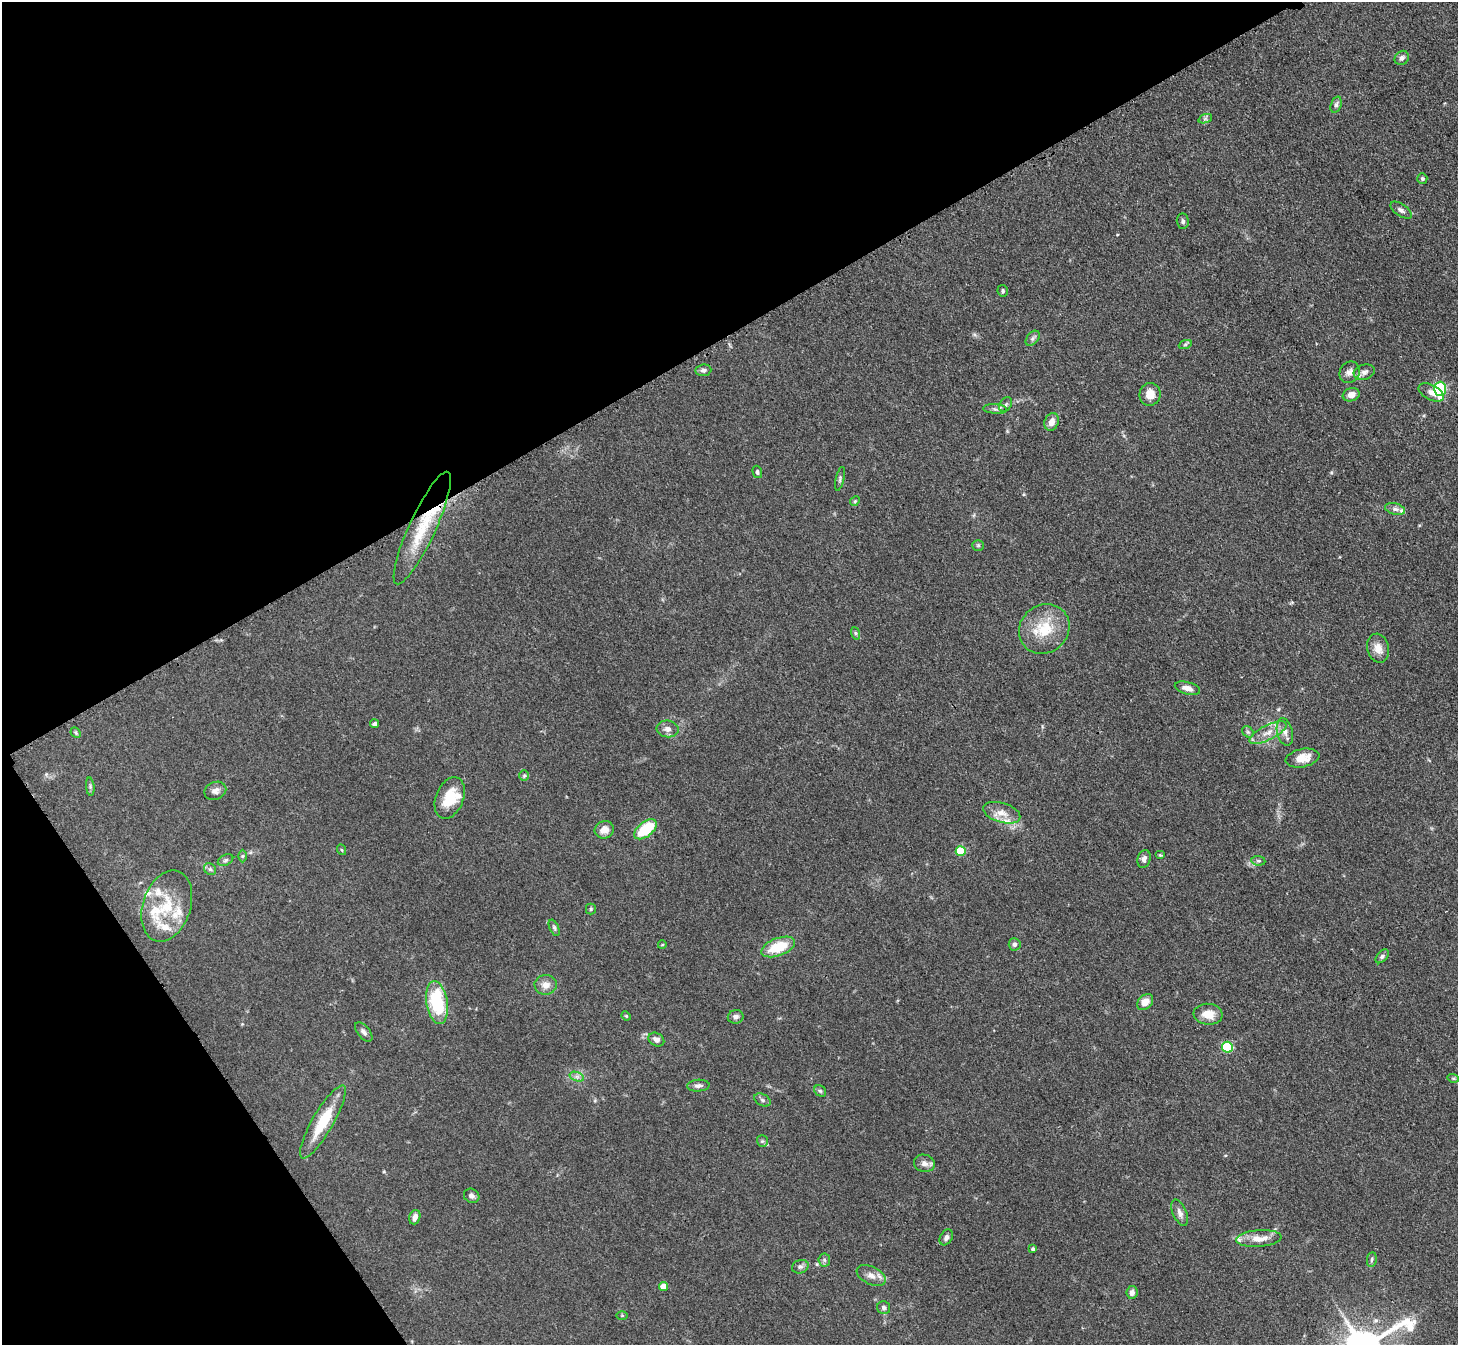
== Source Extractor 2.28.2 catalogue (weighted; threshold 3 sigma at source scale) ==
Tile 5 of 4 x 4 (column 1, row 2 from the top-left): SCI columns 17-1472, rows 2996-4338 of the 5857 x 5850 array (HDU 1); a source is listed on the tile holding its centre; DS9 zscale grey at full resolution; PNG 1460 x 1347 px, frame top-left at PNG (2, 2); each listed source drawn as its Kron ellipse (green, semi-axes under 4 px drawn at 4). Shown black and unused: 31% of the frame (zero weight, under 3 of 4 exposures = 2% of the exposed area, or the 3 px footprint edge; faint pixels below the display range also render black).
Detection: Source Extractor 2.28.2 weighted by HDU 2 'WHT'; one run over the whole footprint, this tile lists its part. Background 0.0589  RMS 0.0058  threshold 0.0261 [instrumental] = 3 sigma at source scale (4.5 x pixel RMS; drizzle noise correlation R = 1.50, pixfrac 1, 0.05/0.05 arcsec/px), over >= 5 px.
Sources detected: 101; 12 inside a brighter listed object's ellipse — not listed separately; the other 89 listed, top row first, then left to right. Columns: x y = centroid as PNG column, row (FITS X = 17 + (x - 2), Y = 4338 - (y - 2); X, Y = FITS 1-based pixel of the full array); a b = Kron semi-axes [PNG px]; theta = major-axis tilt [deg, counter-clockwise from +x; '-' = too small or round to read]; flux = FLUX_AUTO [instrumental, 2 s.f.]
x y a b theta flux
1402 58 8 6 46 2
1336 105 8 5 72 1.5
1205 119 7 4 18 1.1
1422 179 5 5 - 1.1
1401 210 12 6 -35 1.8
1183 221 7 6 - 1.5
1003 291 6 5 - 1
1033 338 9 5 49 1.6
1185 345 7 4 19 0.87
703 370 8 5 5 1.8
1350 372 11 9 58 3.4
1364 372 11 7 16 2.4
1440 389 7 6 - 55
1431 392 14 7 -27 4.1
1150 394 11 10 - 6.2
1351 395 8 6 18 4.4
1006 405 8 5 55 1.4
995 409 12 4 -4 1.7
1052 422 9 7 67 3.9
757 472 6 4 -74 1.2
840 479 12 4 77 1.4
855 501 5 4 - 0.72
1395 509 10 6 -15 2.2
422 528 62 13 65 26
978 545 5 5 - 0.89
1044 629 26 23 40 20
855 633 6 4 -71 0.83
1378 648 15 11 -76 5.8
1187 688 13 6 -15 3.8
374 724 4 4 - 1.1
668 729 11 8 -6 3.2
1248 732 6 5 - 0.98
1285 732 14 7 -77 3.4
76 733 6 4 -47 0.85
1268 733 20 7 27 6.6
1302 758 17 9 11 8.6
524 776 5 5 - 0.83
90 787 9 3 -85 1.1
215 791 11 8 22 2.8
450 798 22 13 68 15
1002 813 19 9 -17 6.2
645 829 13 7 38 23
604 830 9 8 - 5.2
342 850 5 3 - 0.54
961 851 5 5 - 23
1160 855 5 4 - 0.64
243 856 6 4 89 0.83
1144 859 9 6 75 2.2
225 860 8 5 27 1.3
1258 861 7 5 -7 1.1
210 869 6 5 - 1.2
167 906 37 24 72 25
591 909 5 5 - 0.85
554 928 8 4 -65 1.1
1015 944 6 6 - 1.8
662 945 4 2 - 0.45
778 947 18 9 20 18
1382 956 8 5 46 1.4
546 985 11 10 - 4.7
1145 1002 9 6 47 5.9
437 1003 22 10 -80 38
1208 1014 14 10 -6 7.9
626 1016 5 4 - 0.57
736 1017 8 6 12 2.4
364 1032 11 6 -50 2
656 1040 8 6 -28 2.9
1227 1047 5 5 - 44
577 1077 7 4 -19 1.8
1453 1078 6 3 -17 0.69
698 1086 11 6 4 2.3
820 1091 6 5 - 1
762 1100 8 5 -28 1.3
323 1122 42 10 60 22
762 1141 6 5 - 1
924 1163 10 8 -16 3.3
472 1196 8 7 - 2.2
1180 1213 14 7 -66 2.9
415 1217 7 5 71 3
946 1237 8 6 58 1.9
1259 1239 23 8 4 7.7
1033 1249 4 3 - 1.2
1372 1259 7 4 83 1.1
824 1260 6 6 - 1.3
800 1267 8 6 20 1.7
871 1276 15 9 -26 4.4
663 1286 4 4 - 6.9
1132 1292 6 5 - 2.6
884 1308 7 6 - 1.6
622 1315 6 4 0 0.68